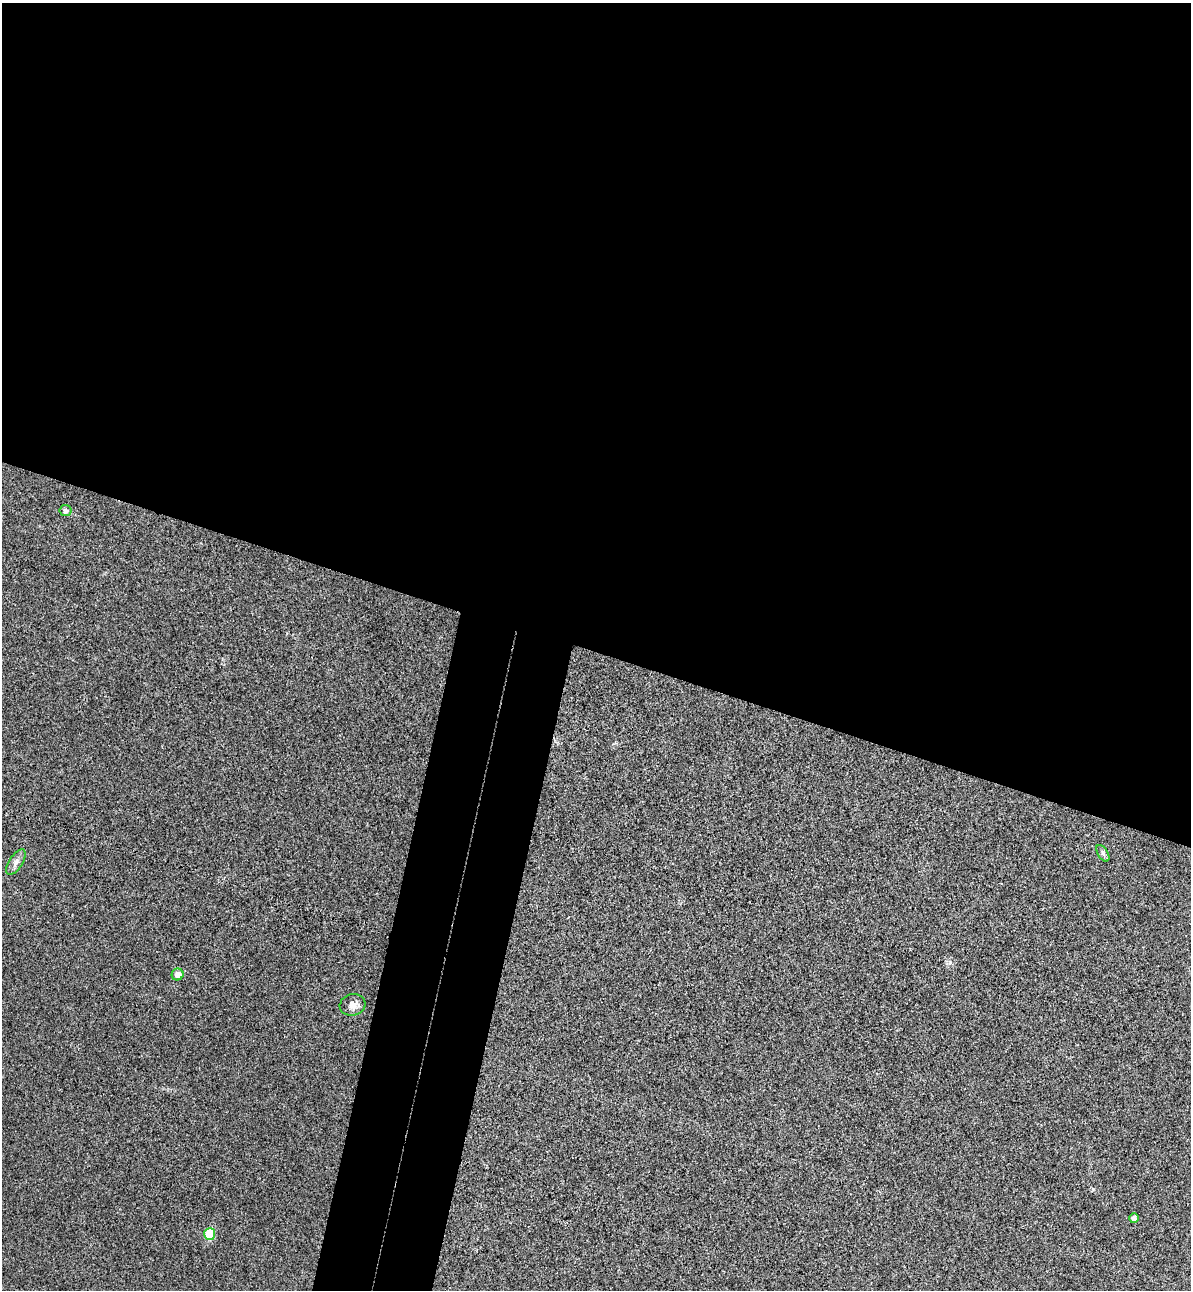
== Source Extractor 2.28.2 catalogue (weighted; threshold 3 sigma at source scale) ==
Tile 3 of 4 x 4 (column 3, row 1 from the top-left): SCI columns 2561-3749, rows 3887-5174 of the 5243 x 5193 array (HDU 1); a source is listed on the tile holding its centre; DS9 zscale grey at full resolution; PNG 1193 x 1292 px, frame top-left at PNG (2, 3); each listed source drawn as its Kron ellipse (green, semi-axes under 4 px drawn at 4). Shown black and unused: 56% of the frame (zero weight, under 3 of 4 exposures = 6% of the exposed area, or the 3 px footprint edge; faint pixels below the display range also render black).
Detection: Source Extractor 2.28.2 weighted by HDU 2 'WHT'; one run over the whole footprint, this tile lists its part. Background 0.0266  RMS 0.0065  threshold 0.0292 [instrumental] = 3 sigma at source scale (4.5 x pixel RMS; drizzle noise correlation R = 1.50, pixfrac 1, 0.05/0.05 arcsec/px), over >= 5 px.
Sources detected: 7; all 7 listed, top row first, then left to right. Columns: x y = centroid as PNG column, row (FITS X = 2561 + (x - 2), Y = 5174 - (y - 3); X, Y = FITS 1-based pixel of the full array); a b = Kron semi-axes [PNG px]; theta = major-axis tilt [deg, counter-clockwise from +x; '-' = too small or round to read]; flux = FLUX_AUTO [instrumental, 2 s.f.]
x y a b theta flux
65 511 6 5 - 2.2
1103 853 9 5 -57 1.5
16 862 14 6 58 3.2
178 974 6 6 - 3.5
353 1005 13 10 14 4.9
1134 1218 5 4 - 2.6
210 1234 6 5 - 20